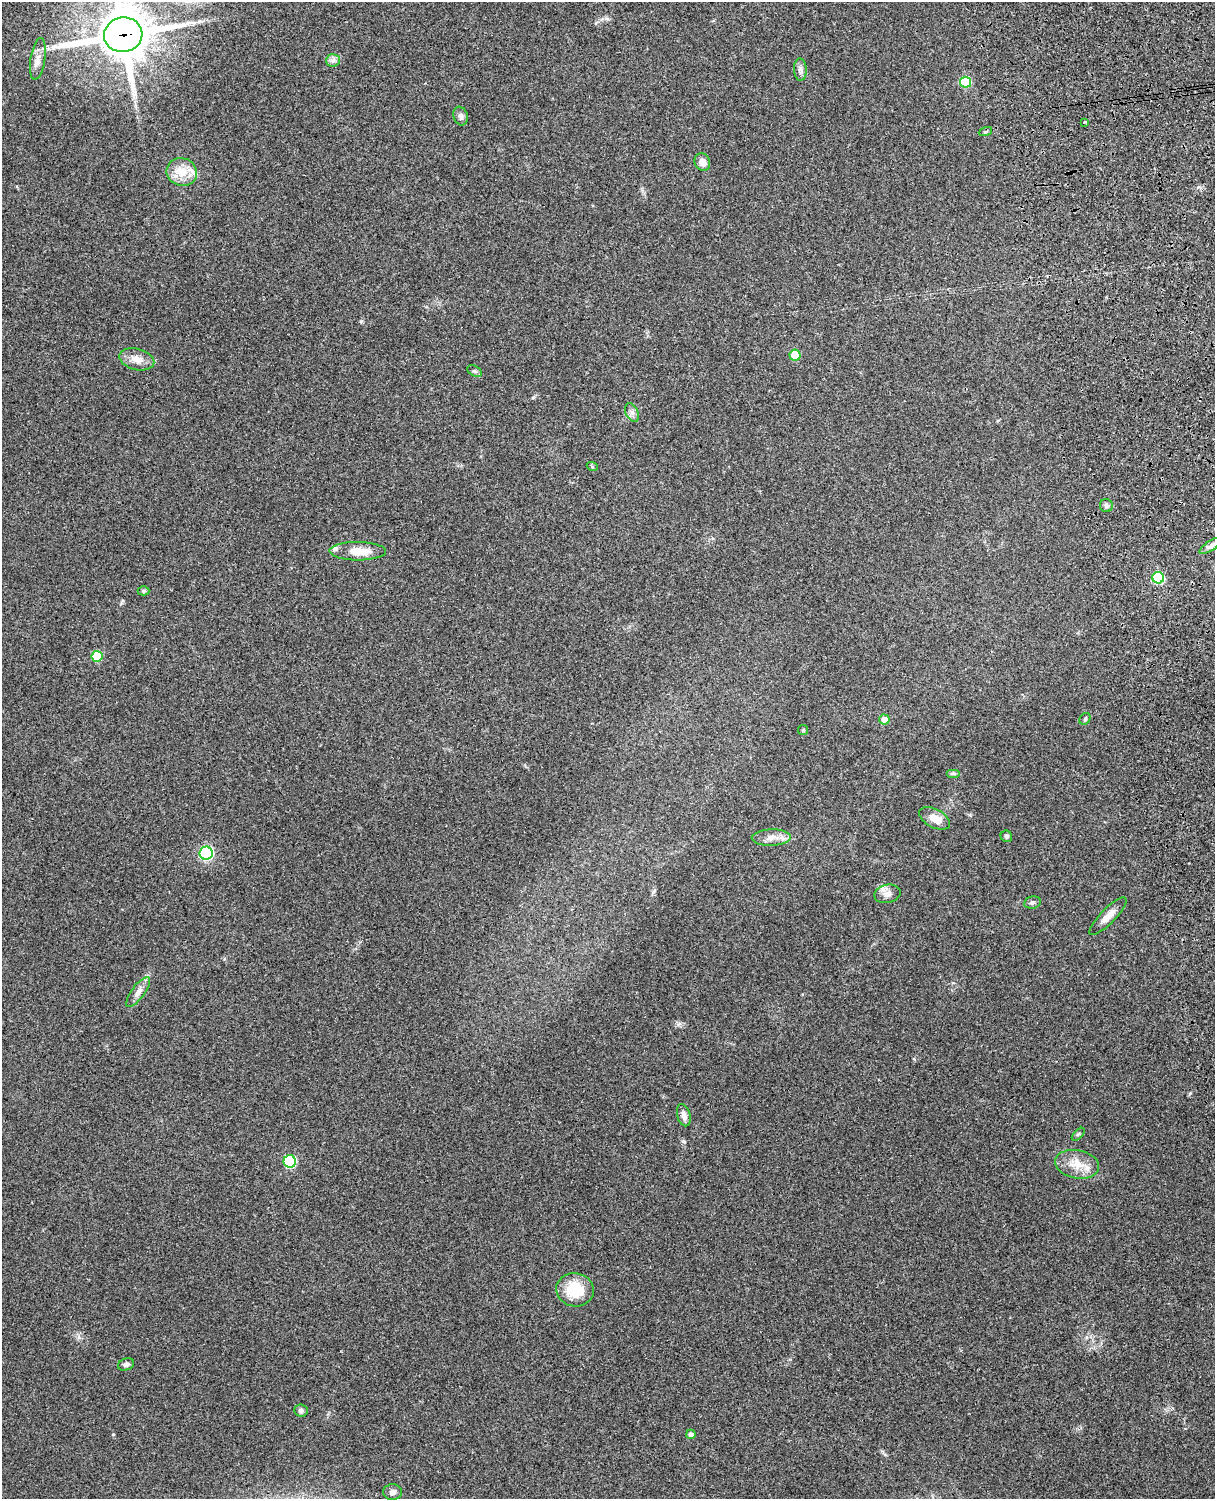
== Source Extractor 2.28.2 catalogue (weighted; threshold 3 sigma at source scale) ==
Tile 6 of 4 x 3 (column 2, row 2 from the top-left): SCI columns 1332-2544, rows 1660-3156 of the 5090 x 4929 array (HDU 1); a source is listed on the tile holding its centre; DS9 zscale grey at full resolution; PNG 1217 x 1501 px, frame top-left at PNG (2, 2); each listed source drawn as its Kron ellipse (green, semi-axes under 4 px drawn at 4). Shown black and unused: <1% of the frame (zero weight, under 3 of 4 exposures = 6% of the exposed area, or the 3 px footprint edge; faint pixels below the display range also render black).
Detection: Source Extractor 2.28.2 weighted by HDU 2 'WHT'; one run over the whole footprint, this tile lists its part. Background 0.29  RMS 0.0093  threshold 0.0419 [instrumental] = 3 sigma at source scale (4.5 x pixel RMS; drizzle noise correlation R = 1.50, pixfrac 1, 0.05/0.05 arcsec/px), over >= 5 px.
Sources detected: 44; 2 inside a brighter listed object's ellipse — not listed separately; the other 42 listed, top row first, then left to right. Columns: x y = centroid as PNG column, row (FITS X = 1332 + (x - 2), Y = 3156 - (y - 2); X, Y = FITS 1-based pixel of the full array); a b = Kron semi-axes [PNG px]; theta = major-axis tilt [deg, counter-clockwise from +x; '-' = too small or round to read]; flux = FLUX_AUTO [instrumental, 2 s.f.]
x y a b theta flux
123 35 19 17 11 4300
38 59 21 7 81 7.3
333 60 7 6 - 2.9
800 70 11 6 -87 3.4
966 82 5 5 - 46
461 116 9 7 -71 3.1
1084 122 3 2 - 0.83
985 132 7 3 19 1.1
702 162 9 7 -63 6.2
182 172 15 14 - 17
795 355 5 5 - 23
137 359 18 10 -15 9.1
474 371 8 5 -27 1.6
632 412 10 6 -64 3.4
592 466 5 3 - 0.94
1106 505 6 6 - 2.4
1211 546 13 4 33 3.3
358 551 28 9 0 16
1158 578 6 5 - 65
143 591 6 4 0 1.3
97 656 5 5 - 33
884 719 5 5 - 7
1085 719 6 5 - 1.4
803 730 5 5 - 1.1
953 773 7 4 0 1.6
935 818 16 9 -28 10
1006 836 6 5 - 1.7
771 837 19 8 1 8.4
206 853 6 6 - 140
887 894 13 9 13 5.9
1032 902 8 6 11 2.4
1108 916 25 7 45 8.5
138 992 18 6 53 5.8
684 1115 11 6 -74 4.6
1078 1134 8 3 45 1.2
290 1161 6 6 - 80
1077 1164 22 14 -11 16
575 1290 19 16 -10 31
126 1364 8 5 20 2.9
301 1411 7 6 - 2.5
691 1434 5 4 - 3.9
392 1492 9 8 - 4.2
Overlapping masked pixels (flux is a lower limit): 1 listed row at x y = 123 35
Isophote crosses this tile's border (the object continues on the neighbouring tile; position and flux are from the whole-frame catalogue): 1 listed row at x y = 123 35
Unlisted compact peaks at least as high as the median listed source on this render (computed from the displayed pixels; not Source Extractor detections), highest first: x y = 361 321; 113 1434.